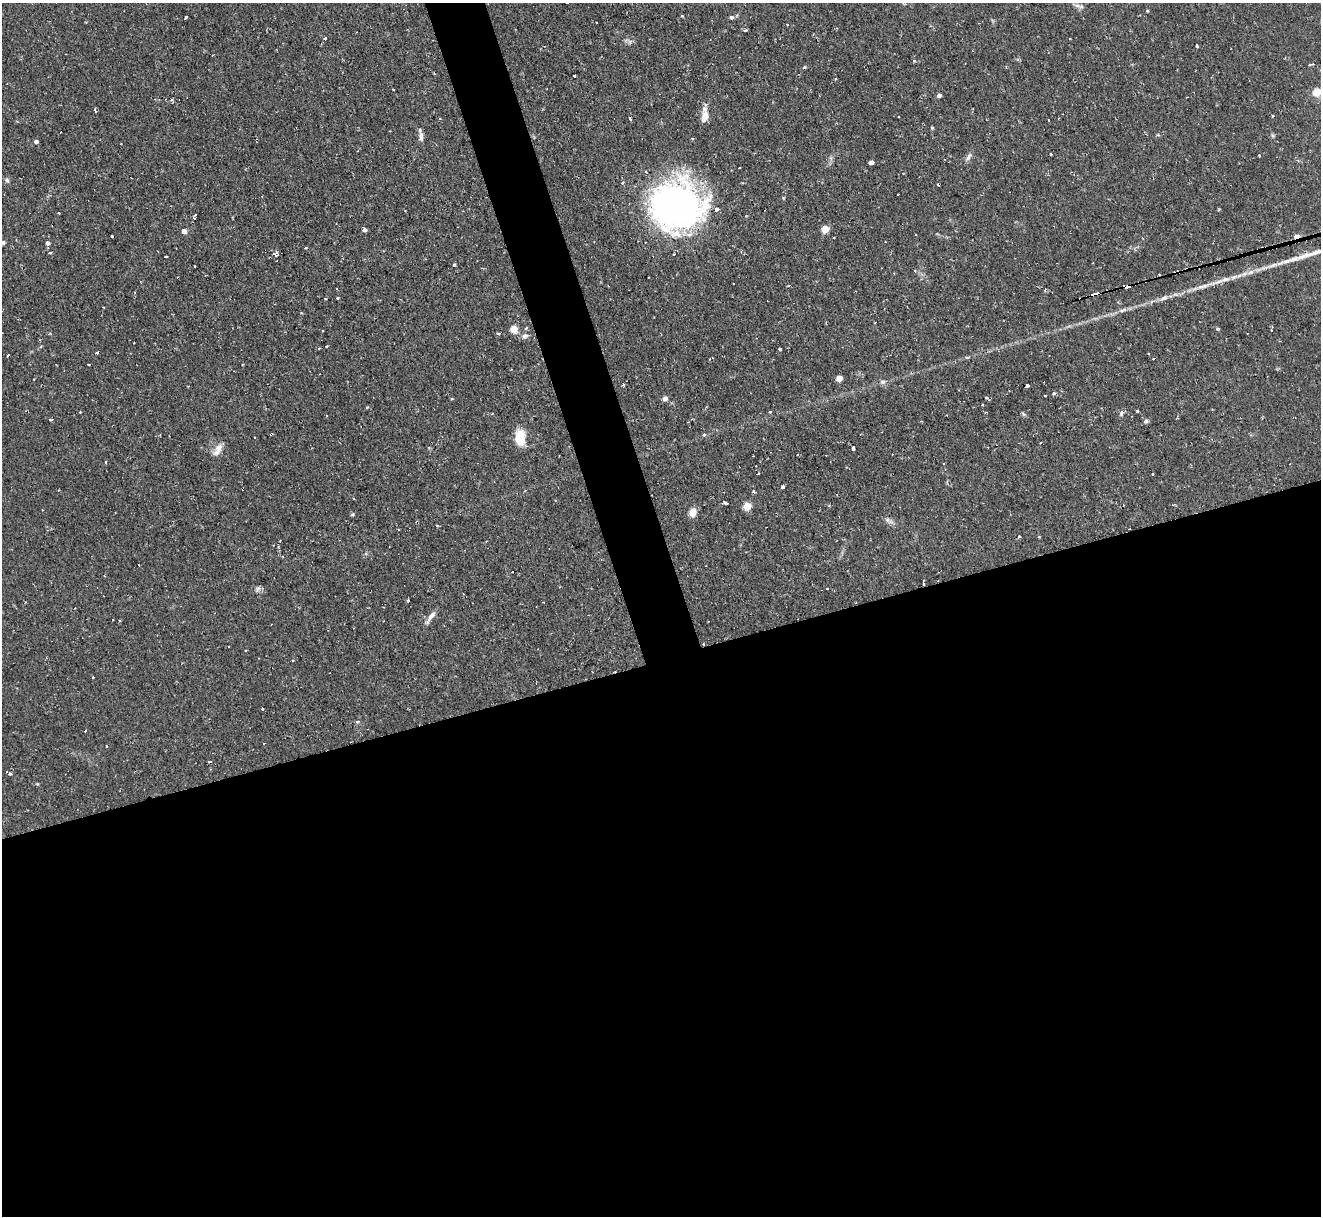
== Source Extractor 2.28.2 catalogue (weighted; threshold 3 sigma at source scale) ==
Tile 15 of 4 x 4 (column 3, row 4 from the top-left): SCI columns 2641-3959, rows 139-1352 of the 5279 x 5261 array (HDU 1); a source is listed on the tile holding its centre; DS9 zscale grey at full resolution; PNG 1323 x 1218 px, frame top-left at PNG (2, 3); no overlay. Shown black and unused: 48% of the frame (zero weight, under 2 of 3 exposures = <1% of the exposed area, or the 3 px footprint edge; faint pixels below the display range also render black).
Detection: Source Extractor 2.28.2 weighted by HDU 2 'WHT'; one run over the whole footprint, this tile lists its part. Background 0.126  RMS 0.0071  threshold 0.0318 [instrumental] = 3 sigma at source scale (4.5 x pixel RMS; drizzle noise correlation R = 1.50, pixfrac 1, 0.05/0.05 arcsec/px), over >= 5 px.
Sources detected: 134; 15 cosmic-ray / hot-pixel residue — not listed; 3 inside a brighter listed object's ellipse — not listed separately; the other 116 listed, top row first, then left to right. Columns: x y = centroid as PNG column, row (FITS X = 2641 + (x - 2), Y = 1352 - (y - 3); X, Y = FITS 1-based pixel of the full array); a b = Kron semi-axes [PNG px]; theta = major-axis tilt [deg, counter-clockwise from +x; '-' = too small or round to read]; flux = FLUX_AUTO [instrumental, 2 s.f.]
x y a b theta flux
1081 6 8 5 -8 1.9
1147 11 4 4 - 0.63
682 16 4 3 - 0.59
731 17 5 5 - 1.5
186 18 4 2 - 0.92
787 24 3 2 - 0.76
745 30 4 3 - 2.5
325 38 3 3 - 5.9
1197 46 3 3 - 2.7
1311 64 6 2 13 1.1
804 67 4 4 - 0.78
574 76 3 3 - 1.2
393 89 3 2 - 0.48
1317 92 5 5 - 21
939 95 4 4 - 3
95 109 3 3 - 2.1
1273 116 3 3 - 0.75
704 117 16 8 76 6.1
630 118 4 3 - 4
440 119 4 3 - 0.68
1048 120 3 2 - 0.69
932 128 4 4 - 0.75
421 136 13 5 -86 3.2
36 141 4 4 - 2.4
121 144 3 2 - 0.68
1050 154 3 3 - 1.5
1259 155 3 2 - 1.2
968 157 11 5 60 2.2
871 162 4 4 - 3.7
646 172 4 2 - 0.58
7 180 7 5 -73 1.5
623 182 4 2 - 0.64
898 194 3 2 - 0.5
676 206 43 37 0 330
463 211 3 2 - 0.47
59 213 2 2 - 0.58
194 216 7 3 76 1.9
825 229 5 5 - 18
364 230 4 3 - 7.3
184 231 4 4 - 5
112 236 3 3 - 4.3
1297 236 7 5 17 2.8
834 238 2 2 - 0.6
3 243 6 5 - 1.4
48 243 4 4 - 1.9
306 248 3 3 - 0.85
50 253 4 3 - 1.3
275 254 8 4 -31 2.9
674 254 3 2 - 0.56
165 257 3 3 - 1.4
454 265 4 4 - 0.85
195 266 3 2 - 0.87
915 271 4 3 - 0.93
789 285 4 3 - 1
1127 287 6 3 -7 32
337 289 3 2 - 0.78
1095 294 7 3 17 9.8
337 298 3 3 - 1
1164 298 12 6 22 3.2
514 329 7 7 - 6.8
1217 329 5 4 - 0.92
498 334 3 3 - 1.8
525 336 9 7 25 2.7
327 346 3 2 - 0.91
780 350 3 3 - 11
8 355 3 2 - 0.9
89 364 3 2 - 0.8
839 378 5 4 - 10
34 379 2 2 - 0.67
883 382 7 5 21 1.6
623 385 3 3 - 1.4
1028 386 3 3 - 3.7
1054 394 4 3 - 1.6
986 397 3 3 - 1.8
665 399 6 5 - 2.2
982 405 2 2 - 0.77
1137 411 3 3 - 1.2
769 412 3 3 - 1.5
986 412 3 2 - 0.55
492 413 4 3 - 0.58
1121 414 6 4 49 1.4
50 420 4 3 - 2
1146 421 6 5 - 1.7
271 434 3 3 - 0.93
704 434 4 3 - 1.4
255 438 3 2 - 0.68
520 438 17 10 90 15
219 447 12 9 69 5.1
853 448 3 3 - 9.4
106 462 3 3 - 0.93
758 473 3 3 - 0.79
783 487 3 3 - 2.8
754 492 3 3 - 1.4
726 503 3 3 - 2.9
747 506 5 5 - 19
692 512 9 7 79 6.3
352 515 6 3 19 0.82
887 520 9 6 -56 2.4
1019 537 3 3 - 1.3
278 546 5 4 - 1.1
139 565 3 2 - 0.47
512 572 3 3 - 4.2
924 584 3 3 - 1.3
258 588 8 6 62 1.9
827 589 3 2 - 0.61
408 600 3 3 - 1.2
431 616 16 6 52 4.1
112 620 3 2 - 0.63
704 644 3 2 - 0.67
228 646 2 2 - 0.63
262 709 3 2 - 1.1
357 721 4 4 - 1.6
106 746 3 2 - 0.61
210 761 3 3 - 1.2
9 773 5 3 - 3.4
37 784 4 4 - 0.69
Overlapping masked pixels (flux is a lower limit): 7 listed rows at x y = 676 206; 1297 236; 1127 287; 1095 294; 271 434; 924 584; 704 644
Isophote crosses this tile's border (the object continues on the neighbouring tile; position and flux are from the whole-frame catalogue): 2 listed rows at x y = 1317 92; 3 243
Unlisted compact peaks at least as high as the median listed source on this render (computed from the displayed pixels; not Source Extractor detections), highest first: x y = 1287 261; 1225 279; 914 61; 1204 286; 1251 272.